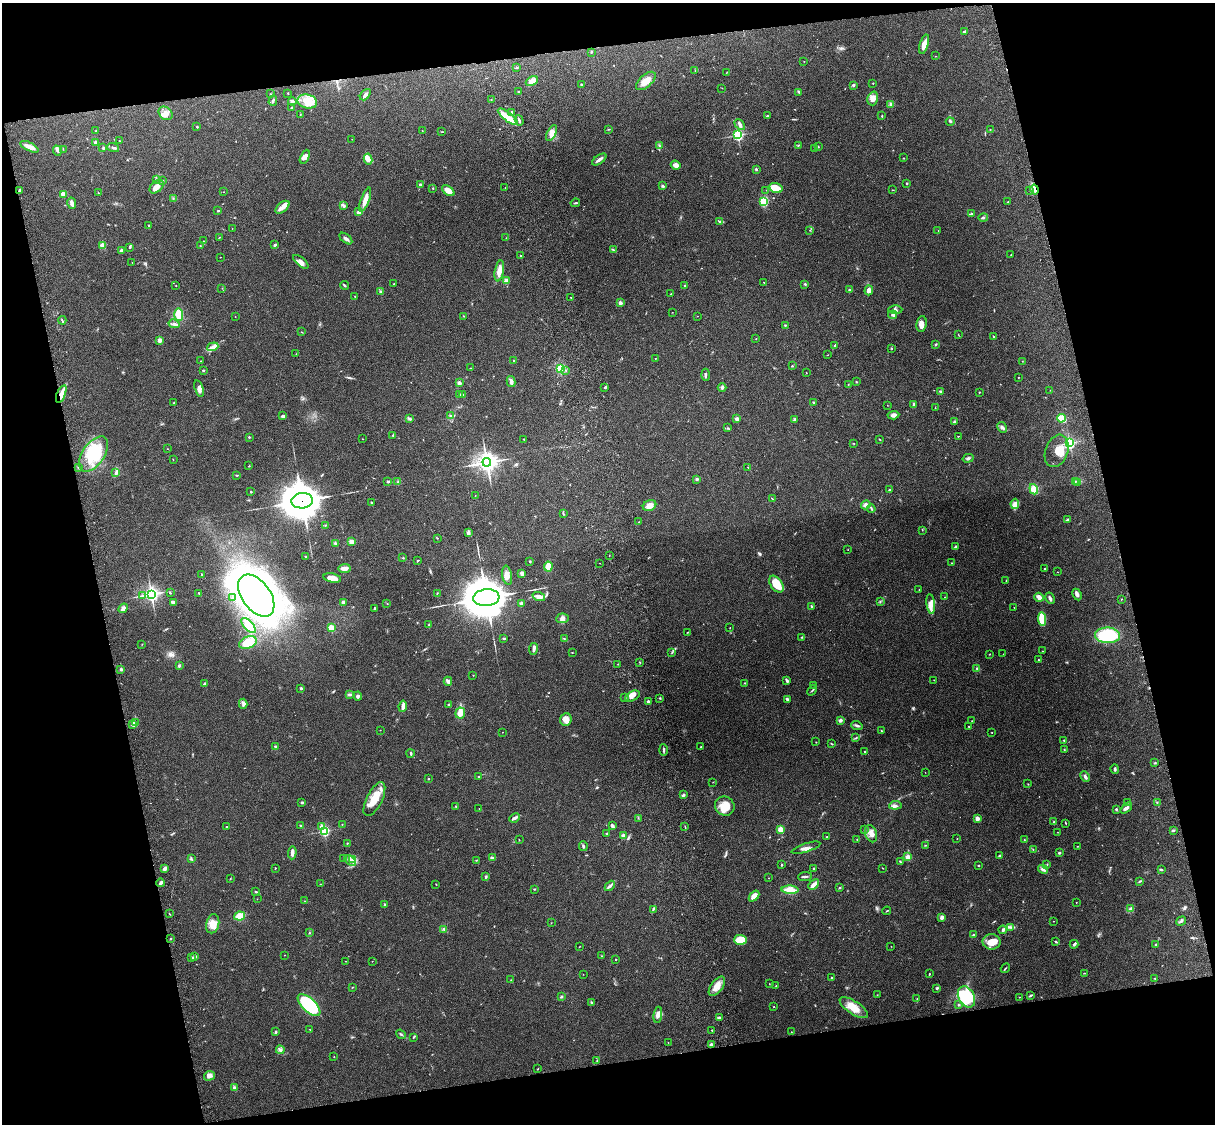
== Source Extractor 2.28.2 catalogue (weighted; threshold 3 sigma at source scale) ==
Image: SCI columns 119-4969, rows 165-4652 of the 5089 x 4930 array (HDU 1 of 3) = the unmasked area's bounding box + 8 px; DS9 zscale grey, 4 x 4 block average (1 PNG px = mean of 4 x 4 image px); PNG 1217 x 1126 px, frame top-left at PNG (2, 3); each listed source drawn as its Kron ellipse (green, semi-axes under 4 px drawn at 4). Shown black and unused: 25% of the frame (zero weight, under 3 of 4 exposures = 6% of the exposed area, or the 3 px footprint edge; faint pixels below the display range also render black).
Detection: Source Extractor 2.28.2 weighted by HDU 2 'WHT'. Background 0.221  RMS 0.0084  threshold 0.0377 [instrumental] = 3 sigma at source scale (4.5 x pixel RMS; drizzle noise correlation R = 1.50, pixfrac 1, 0.05/0.05 arcsec/px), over >= 5 px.
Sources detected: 578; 3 too faint to see at this stretch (4 x 4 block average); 3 inside a brighter object's white glare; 1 cosmic-ray / hot-pixel residue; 2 long thin detections or spike segments (spike, bleed or trail) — neither listed nor drawn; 13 coinciding with a brighter row at this scale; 36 inside a brighter listed object's ellipse — not listed separately; of the other 520, all 500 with FLUX_AUTO >= 1.12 (the completeness limit of this list) listed and drawn (20 fainter detections not listed), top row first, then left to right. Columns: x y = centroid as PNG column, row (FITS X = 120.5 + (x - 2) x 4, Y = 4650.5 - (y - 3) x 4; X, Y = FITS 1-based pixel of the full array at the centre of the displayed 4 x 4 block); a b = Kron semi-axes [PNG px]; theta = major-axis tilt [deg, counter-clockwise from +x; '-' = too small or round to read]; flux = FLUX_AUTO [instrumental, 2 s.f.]
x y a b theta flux
965 31 4 2 - 6.1
924 44 10 4 74 40
591 52 2 2 - 3
935 56 2 2 - 1.8
804 61 2 2 - 1.4
516 68 2 2 - 2.8
695 70 2 2 - 2.7
727 72 2 2 - 1.6
532 81 6 4 27 35
646 81 12 6 42 50
873 83 2 2 - 4.9
581 84 3 2 - 4.9
853 85 2 2 - 10
722 88 2 2 - 1.8
518 92 2 2 - 2.7
799 92 4 2 - 4.6
288 93 2 2 - 1.7
270 94 2 2 - 1.8
365 95 6 2 48 21
873 98 7 5 73 31
491 100 2 2 - 1.7
273 101 5 2 - 9.5
292 101 4 3 - 11
307 101 10 7 -14 60
891 104 3 3 - 12
292 108 2 2 - 8.3
165 113 8 6 -40 26
511 113 3 2 - 13
300 114 3 2 - 1.7
767 116 3 2 - 6.3
882 116 2 2 - 4.6
508 117 12 4 -37 55
519 120 5 2 - 9.7
950 121 4 2 - 6.6
740 125 6 3 -43 13
197 127 2 2 - 3.5
609 129 2 2 - 2.3
990 129 2 2 - 4
422 130 2 2 - 1.7
96 131 2 2 - 2.4
442 132 2 2 - 1.7
551 133 8 4 63 27
738 135 2 2 - 780
352 139 2 2 - 1.3
119 141 2 2 - 2.8
96 143 2 2 - 61
799 145 2 2 - 1.6
659 146 2 2 - 2.3
29 147 10 4 -26 38
113 147 6 3 -19 11
818 147 2 2 - 2.5
103 148 2 2 - 11
815 148 2 2 - 1.4
63 149 2 2 - 1.2
57 151 5 3 - 12
305 157 7 4 65 28
903 158 2 2 - 2.7
368 159 5 4 - 30
599 159 8 2 36 20
676 165 5 4 - 22
756 169 2 2 - 9.3
156 179 2 2 - 4.8
163 181 2 2 - 4.4
907 183 2 2 - 11
420 185 4 2 - 10
663 186 3 2 - 7.9
157 187 8 5 41 33
505 187 2 2 - 1.3
433 188 2 2 - 9
776 188 6 5 - 84
1035 189 5 3 - 15
766 190 2 2 - 1.4
893 190 2 2 - 1.7
1030 190 3 2 - 3.3
19 191 3 2 - 4.6
448 191 7 4 -37 47
224 192 2 2 - 1.5
98 193 3 2 - 3
63 194 2 2 - 88
173 198 2 2 - 3
365 200 13 3 69 49
764 201 4 3 - 110
1008 202 2 2 - 2.7
72 203 6 2 -78 20
575 203 5 2 - 5.3
343 206 4 2 - 11
282 207 8 4 39 30
218 211 2 2 - 7.4
359 212 4 3 - 19
972 214 4 2 - 8.3
983 218 5 2 - 6.2
720 222 4 2 - 6.2
149 226 2 2 - 2.9
232 228 2 2 - 1.2
810 230 2 2 - 1.1
938 231 2 2 - 1.5
220 237 3 2 - 2.1
346 238 7 3 -39 13
506 238 2 2 - 1.5
203 241 2 2 - 1.9
103 245 2 2 - 150
275 245 3 2 - 8.4
200 246 2 2 - 4.3
130 247 3 2 - 4.2
121 250 4 2 - 9.7
613 250 4 2 - 5.6
520 255 2 2 - 4.6
1011 255 2 2 - 2
220 257 2 2 - 1.6
132 262 2 2 - 1.2
301 262 9 4 -39 25
499 271 11 4 79 33
506 281 4 3 - 25
764 282 2 2 - 4.3
394 284 2 2 - 2.7
805 284 2 2 - 6.1
344 285 4 2 - 6
176 286 2 2 - 1.7
685 286 2 2 - 26
222 288 2 2 - 1.2
849 290 3 2 - 4.9
869 290 5 4 - 29
381 292 3 2 - 11
670 294 2 2 - 2.6
355 296 2 2 - 1.5
571 297 2 2 - 3.2
620 303 2 2 - 58
895 310 7 4 0 16
672 312 2 2 - 1.2
179 314 6 4 -88 70
893 315 4 2 - 10
235 316 2 2 - 1.6
464 316 2 2 - 2.1
697 316 2 2 - 1.3
62 320 4 2 - 5.1
174 324 6 3 -13 13
921 324 8 5 82 27
785 325 2 2 - 3.3
302 332 3 2 - 2.2
958 335 3 2 - 1.9
994 337 2 2 - 5.2
756 338 2 2 - 1.5
160 340 2 2 - 100
936 344 3 2 - 4.5
835 345 3 2 - 4.3
213 347 6 3 19 19
892 348 2 2 - 1.9
296 354 2 2 - 1.5
827 355 2 2 - 1.7
655 358 2 2 - 1.6
513 360 2 2 - 2.5
201 361 2 2 - 1.9
1022 361 2 2 - 1.7
792 366 2 2 - 3.1
470 368 2 2 - 2.4
560 368 4 3 - 82
203 370 2 2 - 6.2
566 370 2 2 - 2.5
806 372 2 2 - 1.7
705 375 6 2 -87 8.8
1018 377 2 2 - 2.2
511 382 5 3 - 20
856 382 2 2 - 2.9
459 383 2 2 - 21
848 385 2 2 - 1.9
605 387 3 2 - 7.8
722 387 4 3 - 8.5
199 389 9 3 -74 23
1050 390 2 2 - 1.3
941 391 3 2 - 8
979 392 2 2 - 2.4
61 394 9 3 69 40
460 394 2 2 - 3.1
463 395 2 2 - 1.3
174 403 2 2 - 12
814 403 2 2 - 15
913 404 3 2 - 6.4
887 405 2 2 - 1.5
935 408 2 2 - 1.8
893 415 6 4 5 17
283 416 3 2 - 12
450 416 3 2 - 5.6
410 418 3 2 - 4.3
1061 418 4 3 - 130
737 419 2 2 - 67
795 420 3 3 - 11
954 422 3 3 - 7
1002 427 6 3 -62 13
727 428 2 2 - 2.6
393 436 2 2 - 3.1
958 436 2 2 - 2.9
249 437 2 2 - 11
362 439 2 2 - 1.7
524 439 2 2 - 3.3
880 439 3 2 - 3
853 443 2 2 - 2.2
1070 443 2 2 - 710
167 449 2 2 - 1.2
1057 451 17 11 70 65
94 454 20 11 56 190
968 458 5 3 - 8.5
173 460 2 2 - 1.4
487 462 4 4 - 3300
249 466 2 2 - 3.2
79 467 4 2 - 5.5
748 467 2 2 - 2
116 472 4 3 - 10
237 475 3 2 - 4
697 479 2 2 - 33
1075 481 3 2 - 2.4
388 482 3 2 - 6.4
398 482 3 2 - 5.6
1078 482 2 2 - 4.5
1034 489 5 4 - 56
889 490 4 2 - 5.5
251 492 2 2 - 4.9
475 495 2 2 - 2.1
772 498 3 2 - 2.3
302 501 11 7 4 16000
372 502 2 2 - 3
1015 504 5 3 - 23
866 505 5 4 - 17
649 506 7 5 26 34
871 509 4 2 - 5.1
563 514 3 2 - 4.3
1067 519 4 2 - 6.8
639 522 2 2 - 1.5
325 525 2 2 - 2.1
922 530 2 2 - 1.5
468 533 3 3 - 13
437 538 2 2 - 1.8
351 542 3 2 - 32
336 544 3 2 - 5.1
955 547 3 2 - 7.8
848 550 2 2 - 1.4
609 555 2 2 - 1.7
306 556 2 2 - 3.7
403 558 3 2 - 2.8
418 561 3 2 - 3.4
530 561 2 2 - 4.2
599 563 2 2 - 1.4
951 563 2 2 - 2.2
548 566 5 3 - 68
344 568 6 3 3 37
1045 569 3 2 - 3.6
1057 572 2 2 - 1.3
522 573 4 3 - 15
201 575 2 2 - 3.1
507 575 10 5 -79 26
332 578 9 4 -11 54
1006 580 2 2 - 2.7
776 584 9 5 -54 100
919 589 2 2 - 1.3
170 593 3 2 - 3.3
199 593 2 2 - 2.9
437 593 2 2 - 2.8
151 594 3 3 - 1500
1077 594 6 3 -63 18
142 596 2 2 - 3.9
256 596 24 14 -54 3900
539 597 6 3 -20 33
945 597 2 2 - 1.3
1039 597 5 3 - 26
232 598 2 2 - 5.7
486 598 13 8 6 23000
1050 598 6 2 -63 12
1121 599 2 2 - 2
880 601 2 2 - 2.1
173 602 4 2 - 7.4
343 602 3 2 - 13
521 603 2 2 - 9.6
387 604 2 2 - 2.4
931 604 10 4 -84 30
812 606 2 2 - 9.7
1014 607 2 2 - 2.1
123 608 5 3 - 15
374 609 3 2 - 5.8
562 618 6 4 6 17
1042 619 7 3 -86 120
249 625 9 4 -46 85
429 625 2 2 - 2
331 628 2 2 - 250
730 628 2 2 - 1.5
687 632 2 2 - 2.1
1107 635 12 8 -2 270
802 637 2 2 - 3
504 638 4 2 - 5.2
564 638 3 2 - 2.6
248 643 9 6 21 110
142 644 2 2 - 1.5
533 649 6 3 81 12
1043 651 2 2 - 1.8
672 652 2 2 - 2.7
572 653 3 2 - 1.8
990 654 2 2 - 1.7
1003 654 2 2 - 1.1
1038 660 2 2 - 2.8
640 662 2 2 - 2.4
618 664 2 2 - 2.1
179 666 2 2 - 13
977 668 2 2 - 3
121 669 3 2 - 6
473 675 2 2 - 3.6
934 680 2 2 - 2
448 681 4 3 - 13
787 681 3 2 - 11
744 683 2 2 - 2.6
205 684 2 2 - 38
814 685 2 2 - 1.5
301 688 2 2 - 7.5
812 690 6 2 46 4.6
349 694 4 2 - 6.2
358 696 4 3 - 11
632 696 8 4 28 33
625 698 2 2 - 1.4
660 698 3 2 - 4
787 699 3 2 - 8.3
648 702 2 2 - 47
243 704 5 3 - 11
449 705 2 2 - 20
403 706 5 3 - 23
460 713 5 4 - 45
566 720 6 5 - 37
840 720 3 3 - 13
972 721 2 2 - 1.2
135 723 3 2 - 6.6
133 725 4 3 - 11
857 725 6 2 -20 13
969 726 2 2 - 2
380 730 2 2 - 1.6
881 731 2 2 - 2.9
503 732 2 2 - 1.6
992 732 2 2 - 1.7
856 738 2 2 - 2.7
1064 740 2 2 - 2.9
816 742 2 2 - 2.4
831 743 3 2 - 3.1
276 746 3 2 - 6.6
701 747 2 2 - 2.2
1064 749 3 2 - 2.7
664 750 6 2 -85 9.1
865 751 3 2 - 3.7
410 753 4 2 - 4.9
1155 763 3 2 - 4.5
1115 769 4 2 - 7.3
925 772 2 2 - 1.6
479 776 2 2 - 3.2
1085 777 5 3 - 12
429 779 2 2 - 8.5
713 782 2 2 - 1.8
1028 784 2 2 - 2.6
683 795 4 2 - 7.6
374 799 18 7 63 78
301 802 3 2 - 3.4
1128 802 2 2 - 2.6
1157 803 2 2 - 1.4
895 805 6 4 6 15
456 806 2 2 - 5.7
725 806 10 9 - 71
1126 808 7 3 40 17
479 809 2 2 - 1.2
1116 809 2 2 - 7.8
514 818 5 2 - 21
638 818 2 2 - 1.5
977 818 3 2 - 28
1054 822 2 2 - 7.4
1066 823 4 2 - 3.1
342 824 2 2 - 2
301 826 3 2 - 6.1
321 826 4 3 - 12
612 826 3 2 - 22
227 827 2 2 - 4
685 827 4 2 - 4
780 829 2 2 - 170
864 830 2 2 - 4.2
1173 830 3 2 - 7.7
324 831 2 2 - 630
1057 832 2 2 - 1.4
607 834 2 2 - 4.9
871 834 9 5 -72 33
623 836 3 2 - 19
827 837 3 2 - 3.9
957 838 2 2 - 1.2
857 839 2 2 - 2.4
519 840 2 2 - 2.3
1024 840 3 2 - 2
347 843 2 2 - 3.3
925 845 2 2 - 2.7
583 846 5 2 - 7.4
1077 846 2 2 - 1.6
806 848 15 2 18 20
1033 850 2 2 - 1.2
292 853 6 3 87 24
1059 853 3 2 - 6.4
999 856 3 2 - 5.4
908 857 3 3 - 21
191 858 2 2 - 3.1
492 858 4 3 - 8.2
344 859 2 2 - 3.8
353 860 3 3 - 13
476 860 2 2 - 1.9
350 861 6 2 -40 14
900 861 3 2 - 3.7
1047 864 2 2 - 3.5
781 865 3 2 - 3.5
979 866 3 2 - 3.2
275 868 2 2 - 5.4
882 868 2 2 - 2
165 869 3 3 - 19
814 869 2 2 - 4
1043 869 5 3 - 14
1161 870 3 2 - 6.3
486 877 3 2 - 5
805 877 7 2 6 9.6
769 878 2 2 - 1.3
230 879 2 2 - 2.7
1140 881 4 2 - 5.1
161 883 4 2 - 10
320 884 2 2 - 1.6
436 884 2 2 - 2
814 884 6 2 44 38
610 886 6 2 47 11
839 888 3 2 - 3.6
534 889 2 2 - 3.6
790 890 8 3 -1 67
256 892 3 2 - 4.9
754 896 6 4 48 45
257 899 2 2 - 1.4
305 901 2 2 - 1.4
1076 902 2 2 - 2.4
384 904 2 2 - 4.1
653 909 2 2 - 2.8
1131 909 2 2 - 4.8
887 911 4 2 - 3.9
169 914 2 2 - 1.6
240 916 5 4 - 58
942 917 4 3 - 16
1054 921 2 2 - 1.6
1181 921 5 2 - 8.4
551 923 3 2 - 1.5
213 924 9 6 76 50
1011 927 2 2 - 5
444 929 3 2 - 2.8
1003 930 4 3 - 8.7
309 933 2 2 - 2.2
973 935 3 2 - 4.6
170 939 2 2 - 3.2
740 940 6 5 - 78
991 942 9 7 -9 56
1056 942 3 2 - 5.1
1074 944 4 3 - 8.8
1156 944 2 2 - 4.4
579 946 2 2 - 1.2
891 946 2 2 - 1.2
285 955 2 2 - 2.1
195 956 3 2 - 10
602 956 2 2 - 2.1
192 957 3 2 - 5.1
616 959 2 2 - 7.2
345 961 2 2 - 1.2
372 961 2 2 - 1.2
1005 968 5 2 - 3.6
1084 973 3 2 - 2
583 974 2 2 - 1.4
929 974 2 2 - 2.8
832 978 2 2 - 3.1
1155 978 2 2 - 2.9
511 980 2 2 - 1.5
769 984 2 2 - 1.3
717 986 11 6 53 49
776 986 2 2 - 4.2
353 987 2 2 - 2
937 988 3 2 - 9.5
877 995 2 2 - 1.8
1030 995 4 2 - 5.3
561 997 3 2 - 5.5
966 997 11 7 -61 380
1019 997 2 2 - 1.9
917 998 2 2 - 2.3
591 1002 2 2 - 6
309 1005 14 6 -43 480
958 1005 2 2 - 2.8
774 1007 2 2 - 2.8
854 1008 16 6 -33 68
658 1015 8 3 81 25
719 1018 4 3 - 7.9
310 1030 2 2 - 1.8
712 1030 2 2 - 8.6
276 1032 3 3 - 5.3
791 1032 2 2 - 1.5
401 1034 5 2 - 6.3
413 1037 2 2 - 2.8
668 1042 2 2 - 1.1
711 1045 2 2 - 9.3
280 1050 4 3 - 12
334 1057 2 2 - 1.9
597 1060 2 2 - 1.7
538 1069 3 2 - 1.9
209 1076 5 4 - 16
234 1088 3 2 - 6.1
Overlapping masked pixels (flux is a lower limit): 3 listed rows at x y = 1035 189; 61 394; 302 501
Diffuse or blended objects may show on this block-average render without a row.